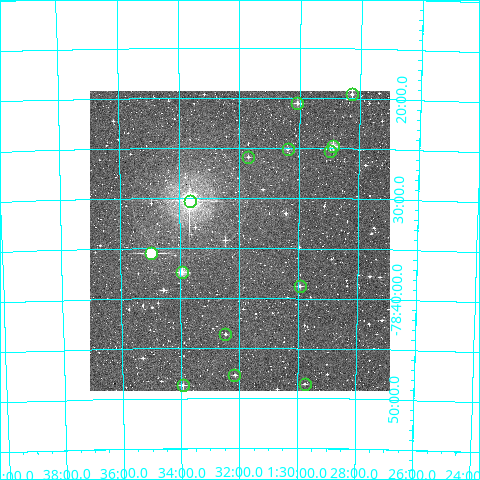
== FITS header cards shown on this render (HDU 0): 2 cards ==
NAXIS1  =                  300
NAXIS2  =                  300

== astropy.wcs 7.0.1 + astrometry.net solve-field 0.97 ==
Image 300 x 300 px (HDU 0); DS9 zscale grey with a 90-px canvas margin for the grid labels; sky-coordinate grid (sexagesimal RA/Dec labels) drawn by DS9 from the SOLVED WCS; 14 Tycho-2 reference stars matched to detected sources circled (green)
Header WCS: RA---TAN/DEC--TAN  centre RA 01:31:58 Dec -78:34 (22.99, -78.57 deg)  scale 6 arcsec/px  FOV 30.0' x 30.0'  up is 0 deg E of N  parity normal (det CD < 0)
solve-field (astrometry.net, Tycho-2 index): VERIFIED the header's WCS against the Tycho-2 star catalogue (verified at 2 index scales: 10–14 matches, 0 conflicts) and refined it, rather than solving blind
Solved WCS: RA---TAN-SIP/DEC--TAN-SIP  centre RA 01:31:59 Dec -78:34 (23.00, -78.57 deg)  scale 6.01 arcsec/px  FOV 30.0' x 30.0'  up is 0 deg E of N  parity normal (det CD < 0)
The solver's refit moves the header's centre by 2.3 arcsec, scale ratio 1.001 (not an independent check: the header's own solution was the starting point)
Tycho-2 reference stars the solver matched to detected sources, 14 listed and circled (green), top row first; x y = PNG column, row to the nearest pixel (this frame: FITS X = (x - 90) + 1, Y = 300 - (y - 91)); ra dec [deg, ICRS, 3 dp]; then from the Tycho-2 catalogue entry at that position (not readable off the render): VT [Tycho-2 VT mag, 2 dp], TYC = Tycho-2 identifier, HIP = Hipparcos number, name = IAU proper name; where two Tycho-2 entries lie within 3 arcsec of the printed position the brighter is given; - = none
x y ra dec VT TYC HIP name
352 94 22.069 -78.326 10.71 9352-1029-1 - -
297 103 22.517 -78.341 10.80 9352-1148-1 - -
333 146 22.219 -78.412 9.94 9352-1646-1 - -
288 149 22.596 -78.419 11.19 9352-1170-1 - -
330 151 22.244 -78.420 12.20 9352-1494-1 - -
248 157 22.923 -78.431 11.55 9352-1398-1 - -
190 201 23.413 -78.505 6.21 9352-1399-1 7271 -
151 253 23.746 -78.591 8.78 9352-1518-1 - -
182 272 23.484 -78.623 10.06 9352-1212-1 - -
300 286 22.487 -78.646 10.97 9352-1530-1 - -
225 334 23.115 -78.726 11.55 9352-1741-1 - -
234 375 23.039 -78.795 11.68 9356-638-1 - -
305 384 22.436 -78.809 11.79 9356-669-1 - -
183 385 23.483 -78.811 11.12 9356-1290-1 - -